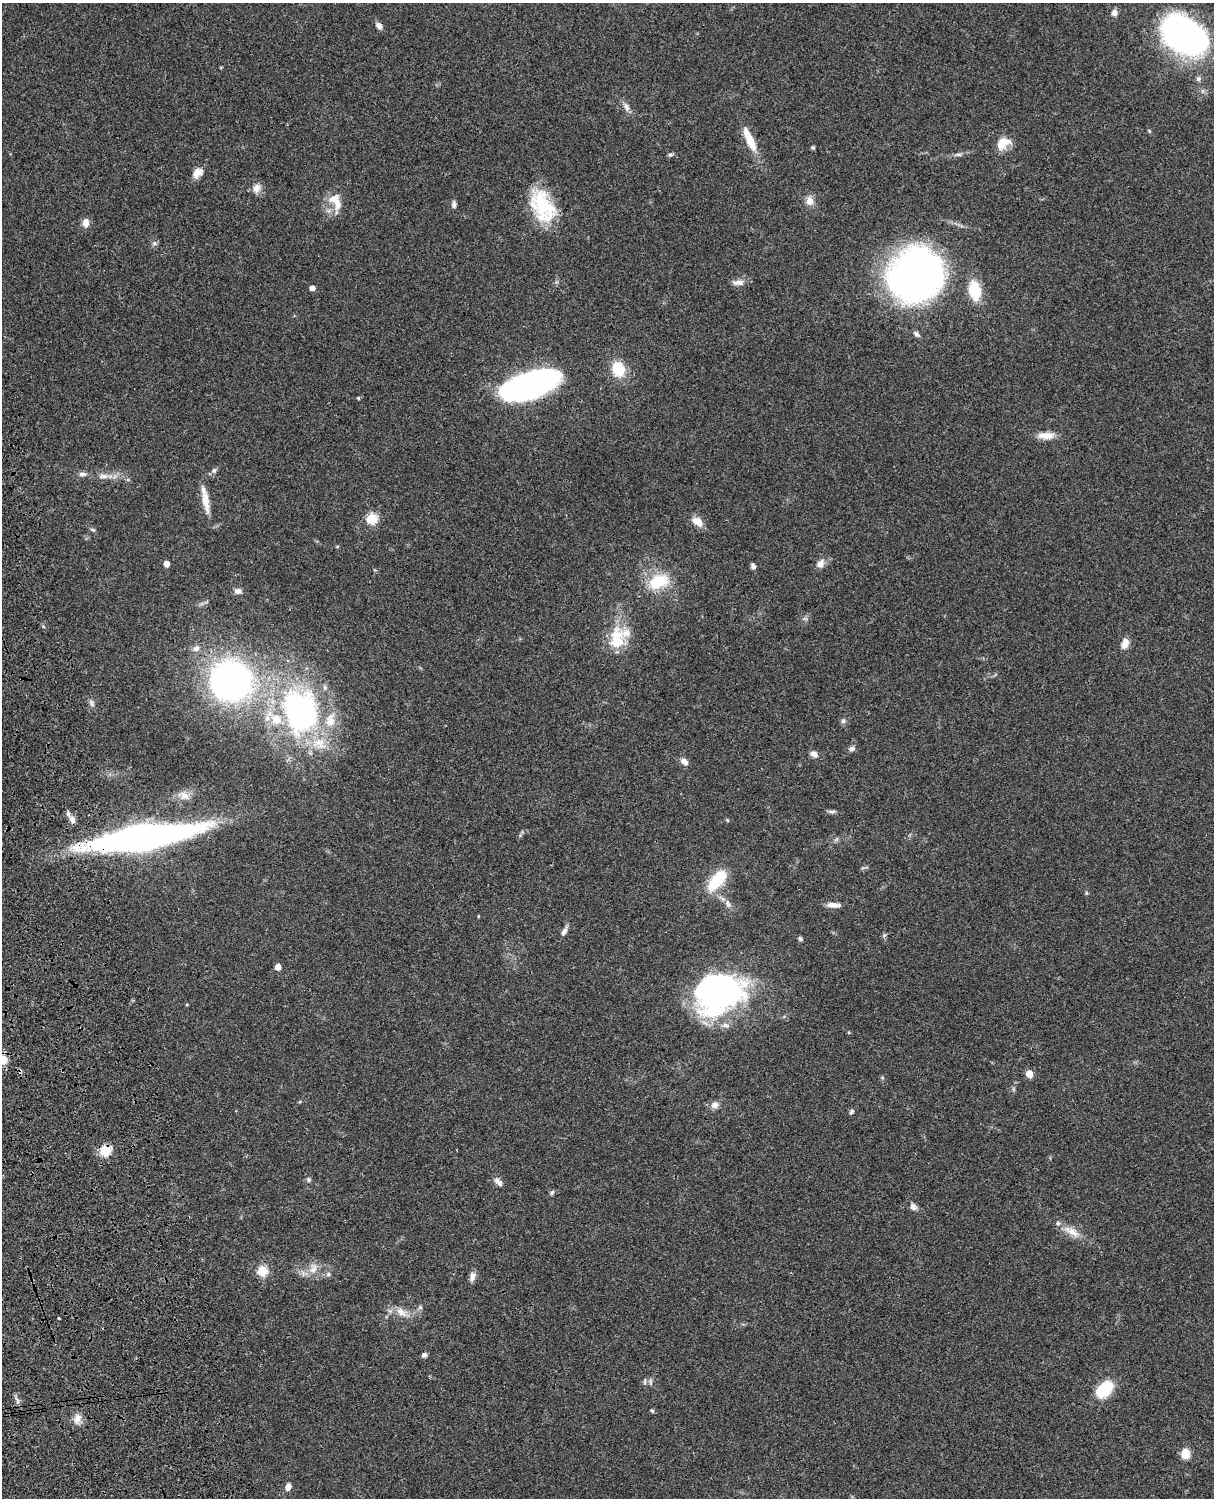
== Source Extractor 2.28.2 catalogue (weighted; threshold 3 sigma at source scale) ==
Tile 7 of 4 x 3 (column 3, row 2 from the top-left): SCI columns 2545-3756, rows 1773-3268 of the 5087 x 4927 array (HDU 1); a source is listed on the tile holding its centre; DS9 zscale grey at full resolution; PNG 1216 x 1500 px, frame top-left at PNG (2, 3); no overlay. Shown black and unused: <1% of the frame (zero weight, under 3 of 4 exposures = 6% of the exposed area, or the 3 px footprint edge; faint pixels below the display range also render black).
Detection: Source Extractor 2.28.2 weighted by HDU 2 'WHT'; one run over the whole footprint, this tile lists its part. Background 0.0886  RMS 0.0062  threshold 0.0277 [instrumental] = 3 sigma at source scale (4.5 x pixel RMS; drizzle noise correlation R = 1.50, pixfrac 1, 0.05/0.05 arcsec/px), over >= 5 px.
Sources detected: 105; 3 inside a brighter object's white glare — not listed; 8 inside a brighter listed object's ellipse — not listed separately; the other 94 listed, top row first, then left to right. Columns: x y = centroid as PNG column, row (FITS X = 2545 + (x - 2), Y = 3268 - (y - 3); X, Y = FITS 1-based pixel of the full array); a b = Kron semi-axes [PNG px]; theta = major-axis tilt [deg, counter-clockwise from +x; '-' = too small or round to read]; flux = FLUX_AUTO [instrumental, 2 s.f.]
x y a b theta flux
1114 13 8 7 - 2.7
379 26 9 6 -48 3
1185 37 39 27 -29 220
1198 79 7 6 - 1.7
626 107 12 7 -60 3.2
750 139 33 9 -66 13
1003 143 17 12 35 9.6
813 147 5 5 - 0.79
959 154 9 4 0 1.5
670 155 8 4 -8 1.1
198 173 15 10 45 5.1
256 188 13 10 58 4.3
334 199 17 13 22 7.7
809 201 12 10 -86 4.6
454 204 8 5 -84 1.8
542 206 39 23 -62 39
86 223 11 8 85 4.2
154 243 7 5 46 1.4
915 276 49 45 48 340
738 282 17 7 2 4
312 288 4 4 - 3.6
975 291 16 10 -78 25
917 334 9 6 -43 1.8
618 369 13 10 -69 21
529 386 44 19 21 270
358 398 4 4 - 0.78
1046 435 21 9 1 7.1
214 471 9 5 63 1.6
83 474 12 6 1 2.4
103 476 19 7 -1 5.2
128 479 6 4 20 0.8
205 500 30 8 -81 9.5
372 519 5 5 - 45
697 521 13 8 -37 6.7
93 530 7 4 -18 1
337 546 5 3 - 0.56
166 564 4 4 - 5.7
820 564 11 9 54 4.1
753 566 6 5 - 2.1
658 582 29 18 22 22
238 591 9 7 -6 2.8
617 638 34 21 86 23
1125 643 13 8 75 5.2
196 648 10 8 40 3.1
231 681 34 33 - 230
91 703 11 6 -65 2.1
300 711 61 46 -79 160
843 721 7 6 - 1.4
852 749 9 6 20 1.9
814 754 9 6 -30 3.6
684 762 10 7 -37 3.6
184 796 16 10 -26 5.3
831 811 13 4 1 1.7
72 819 9 6 -68 3
727 820 5 3 - 0.59
142 838 70 15 9 460
836 839 9 3 45 1
717 880 32 15 44 21
1086 893 6 4 -88 0.76
728 904 12 6 -65 2.8
833 905 16 6 -2 4.6
478 916 4 3 - 0.49
564 931 11 5 61 2.9
884 935 6 4 19 0.93
800 939 6 5 - 1.2
278 967 5 5 - 5
724 991 51 36 38 150
3 1060 5 5 - 23
1029 1074 5 5 - 12
1013 1089 6 4 -72 0.89
300 1102 5 3 - 0.64
715 1105 9 8 - 3.9
852 1112 7 5 51 1.3
105 1151 12 11 - 11
309 1180 6 5 - 1.2
497 1180 9 8 - 2.3
552 1192 7 5 63 1.1
913 1207 9 7 -53 2.7
1072 1231 27 10 -30 8.5
313 1269 16 11 67 6.2
262 1271 5 5 - 39
328 1274 7 5 45 1.4
472 1276 12 7 73 3
420 1307 6 5 - 1.1
401 1312 17 10 -37 6.4
59 1318 3 3 - 1.5
424 1355 7 6 - 1.7
645 1381 10 4 85 1.1
1105 1389 18 11 43 27
17 1400 11 4 -66 1.9
652 1411 5 4 - 0.82
77 1419 14 10 69 4.6
1185 1454 10 8 -82 8.8
288 1487 9 7 70 3.2
Overlapping masked pixels (flux is a lower limit): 2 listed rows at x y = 142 838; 105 1151
Isophote crosses this tile's border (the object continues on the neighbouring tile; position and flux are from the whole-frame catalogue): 2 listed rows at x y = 1185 37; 3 1060